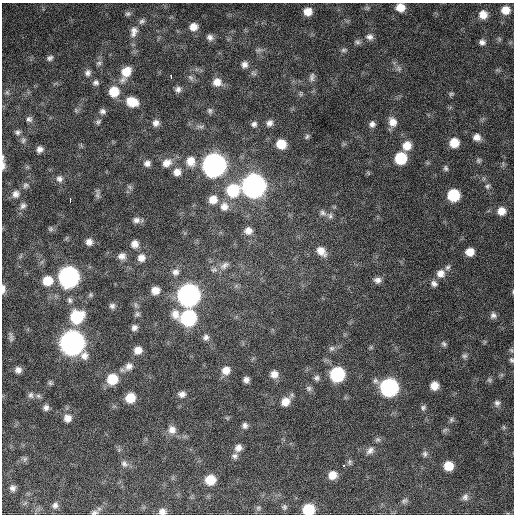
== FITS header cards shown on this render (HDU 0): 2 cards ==
NAXIS1  =                  512 / Axis length
NAXIS2  =                  512 / Axis length

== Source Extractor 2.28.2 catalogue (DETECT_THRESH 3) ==
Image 512 x 512 px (HDU 0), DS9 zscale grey, 1 PNG px = 1 image px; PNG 516 x 516 px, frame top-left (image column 1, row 512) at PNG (2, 3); no overlay
Background 854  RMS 25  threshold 75.4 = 3 sigma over >= 5 px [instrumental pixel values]
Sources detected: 157; all 157 listed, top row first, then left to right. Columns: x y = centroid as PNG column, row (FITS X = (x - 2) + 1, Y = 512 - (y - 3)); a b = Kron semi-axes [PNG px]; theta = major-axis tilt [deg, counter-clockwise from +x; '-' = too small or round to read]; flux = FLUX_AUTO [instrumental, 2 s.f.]
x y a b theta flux
400 7 8 7 - 2.1e+04
506 10 8 7 - 2.0e+04
308 12 8 7 - 1.8e+04
128 14 7 7 - 4.2e+03
483 15 9 8 - 1.6e+04
142 21 9 6 48 5.3e+03
193 27 8 8 - 1.5e+04
134 32 17 10 79 1.4e+04
210 37 8 7 - 6.9e+03
369 37 10 7 -11 7.1e+03
357 42 8 6 -3 4.4e+03
482 42 7 6 - 6.0e+03
344 50 8 6 15 3.6e+03
50 58 8 6 35 4.6e+03
99 63 7 6 - 3.9e+03
244 64 8 8 - 8.0e+03
399 69 8 5 -60 4.3e+03
126 72 12 10 48 2.8e+04
88 73 8 8 - 6.2e+03
171 77 3 2 - 3.3e+03
191 77 9 6 -36 4.9e+03
312 77 13 7 84 6.7e+03
96 82 8 6 -12 4.9e+03
217 82 10 9 - 1.5e+04
178 89 7 7 - 6.0e+03
114 91 10 10 - 3.4e+04
7 93 7 4 -19 2.5e+03
451 94 7 5 13 3.0e+03
132 102 11 8 -19 3.2e+04
103 111 7 6 - 4.9e+03
210 111 8 7 - 4.1e+03
29 119 7 7 - 4.5e+03
98 122 7 5 44 3.4e+03
393 122 11 10 - 1.5e+04
156 123 8 8 - 8.0e+03
269 123 9 7 58 7.9e+03
254 124 8 7 - 5.6e+03
372 124 7 7 - 6.5e+03
200 126 11 4 -5 4.8e+03
18 132 7 6 - 4.0e+03
307 136 8 5 63 3.5e+03
477 137 9 8 - 1.0e+04
23 140 8 6 74 3.5e+03
454 143 8 8 - 2.6e+04
281 144 9 8 - 3.1e+04
407 146 10 9 - 2.1e+04
40 149 6 6 - 7.5e+03
2 157 11 3 85 3.1e+03
401 158 8 8 - 7.6e+04
478 160 6 6 - 3.2e+03
191 161 13 11 -79 2.2e+04
147 163 8 8 - 7.5e+03
167 163 14 11 30 1.6e+04
214 165 10 10 - 1.5e+06
3 166 10 4 89 6.3e+03
446 168 8 5 -70 3.6e+03
177 172 9 9 - 1.3e+04
59 179 9 8 - 7.0e+03
25 185 8 6 36 4.6e+03
253 186 10 10 - 1.6e+06
487 186 7 6 - 3.8e+03
130 187 7 4 -71 3.2e+03
233 190 11 11 - 8.3e+04
16 194 10 9 - 9.0e+03
97 195 9 6 74 4.7e+03
453 195 8 8 - 7.5e+04
213 199 10 9 - 1.9e+04
70 200 4 2 - 5.6e+03
23 206 9 7 43 6.0e+03
224 207 11 10 - 1.5e+04
501 211 8 8 - 1.6e+04
323 213 9 7 -36 5.4e+03
330 216 8 6 78 4.7e+03
136 220 9 7 13 6.9e+03
50 229 7 5 -20 3.5e+03
248 231 9 9 - 1.1e+04
89 242 8 8 - 9.0e+03
135 244 8 7 - 1.1e+04
321 251 11 8 -43 1.6e+04
470 252 7 7 - 1.8e+04
122 256 9 8 - 8.8e+03
141 258 9 8 - 1.1e+04
224 265 15 8 33 9.7e+03
447 267 8 5 39 4.5e+03
214 270 9 6 1 5.5e+03
175 272 9 8 - 7.9e+03
440 273 10 10 - 1.4e+04
69 277 10 10 - 8.2e+05
377 280 9 8 - 7.6e+03
47 281 10 9 - 3.1e+04
434 283 8 7 - 6.1e+03
3 289 10 5 89 8.1e+03
155 290 7 7 - 1.5e+04
188 295 10 10 - 1.3e+06
70 300 8 6 -74 4.7e+03
112 306 7 7 - 4.9e+03
137 314 7 6 - 4.3e+03
493 315 8 7 - 5.9e+03
77 317 11 10 - 8.1e+04
188 318 13 10 -14 2.3e+05
134 327 7 6 - 6.2e+03
11 337 13 5 -83 4.8e+03
206 337 8 7 - 6.0e+03
72 343 11 10 - 1.9e+06
444 344 7 6 - 3.6e+03
332 348 8 6 29 4.8e+03
138 350 8 8 - 1.3e+04
464 356 8 6 29 3.9e+03
512 360 7 6 - 3.2e+03
129 366 11 9 43 1.1e+04
18 370 7 7 - 8.0e+03
226 370 10 9 - 1.5e+04
274 374 9 8 - 1.2e+04
337 374 9 9 - 1.7e+05
316 378 8 7 - 4.6e+03
112 379 10 10 - 4.2e+04
246 380 6 5 - 6.7e+03
489 380 6 6 - 3.1e+03
50 383 6 5 - 3.0e+03
434 386 7 7 - 1.7e+04
389 387 10 10 - 4.7e+05
309 388 8 7 - 4.7e+03
182 394 9 7 0 7.6e+03
31 395 9 7 -75 5.2e+03
38 396 7 5 -21 3.8e+03
130 398 8 8 - 3.2e+04
285 402 10 9 - 1.8e+04
497 403 8 8 - 5.8e+03
46 408 7 6 - 6.3e+03
423 408 7 7 - 4.0e+03
67 418 9 9 - 1.2e+04
451 419 7 6 - 3.4e+03
245 425 7 6 - 5.3e+03
503 427 6 4 -70 2.3e+03
172 430 11 10 - 1.2e+04
445 430 8 3 45 2.4e+03
378 439 8 5 5 3.7e+03
238 448 8 7 - 9.4e+03
370 451 11 7 48 7.9e+03
425 454 8 6 -81 4.3e+03
235 456 8 7 - 5.3e+03
25 459 7 5 46 3.8e+03
349 462 8 5 -85 3.6e+03
124 464 9 8 - 6.7e+03
343 465 3 3 - 2.2e+04
448 466 8 7 - 2.9e+04
332 475 8 8 - 1.8e+04
210 480 9 8 - 3.4e+04
12 488 8 7 - 5.6e+03
465 497 9 8 - 7.0e+03
404 501 8 6 29 3.8e+03
55 505 8 7 - 5.9e+03
284 507 8 7 - 3.9e+03
258 508 7 5 -45 3.3e+03
308 510 8 8 - 6.4e+04
162 512 9 7 -13 9.3e+03
94 513 10 6 12 4.9e+03
At the frame edge (FLAGS 8, measured only in part): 8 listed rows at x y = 400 7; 2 157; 3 166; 3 289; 512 360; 308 510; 162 512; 94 513